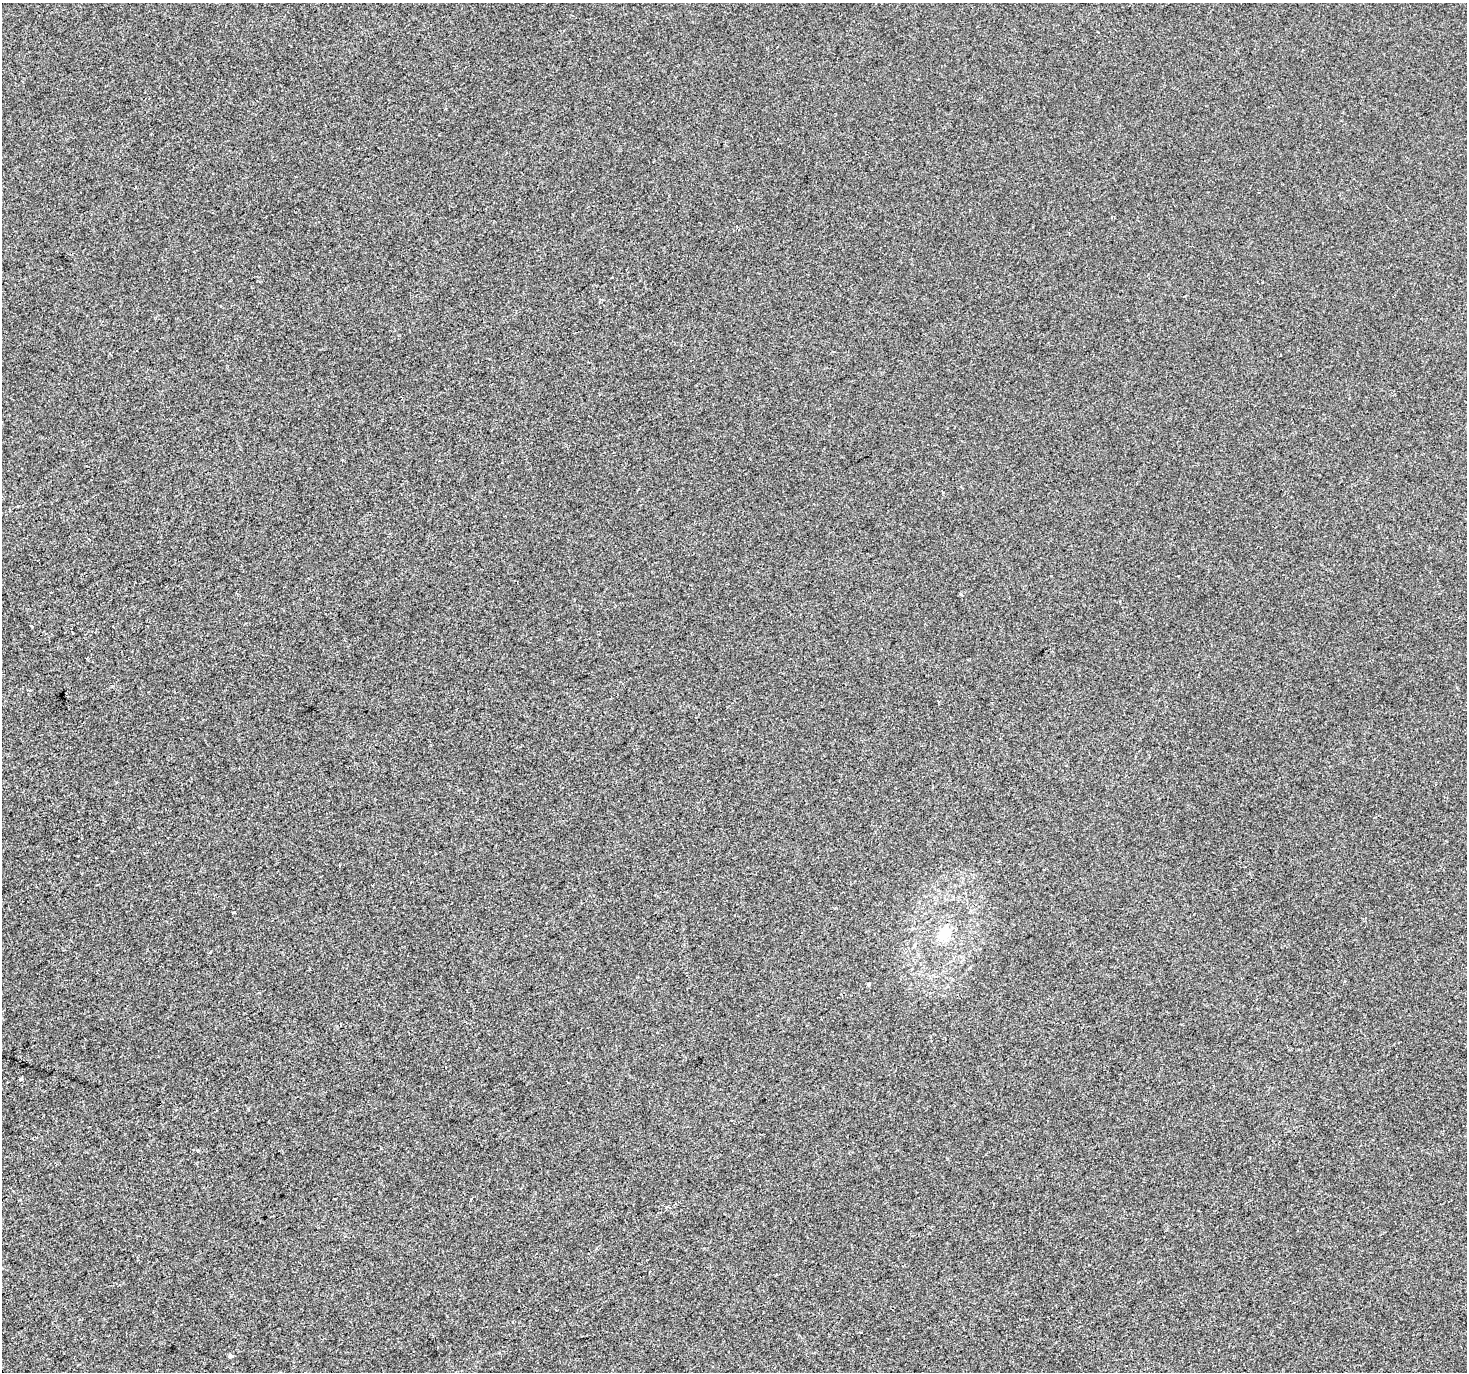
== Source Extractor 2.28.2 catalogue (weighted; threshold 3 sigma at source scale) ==
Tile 7 of 4 x 4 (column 3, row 2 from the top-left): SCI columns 2933-4397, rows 2913-4282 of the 5861 x 5764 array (HDU 1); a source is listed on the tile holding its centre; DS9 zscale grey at full resolution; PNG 1469 x 1374 px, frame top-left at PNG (2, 3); no overlay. Shown black and unused: <1% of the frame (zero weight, under 2 of 3 exposures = <1% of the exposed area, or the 3 px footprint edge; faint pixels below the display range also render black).
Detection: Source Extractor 2.28.2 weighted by HDU 2 'WHT'; one run over the whole footprint, this tile lists its part. Background -5.51e-04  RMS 0.0041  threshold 0.0185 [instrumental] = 3 sigma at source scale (4.5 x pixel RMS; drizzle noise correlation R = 1.50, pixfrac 1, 0.0396/0.0396 arcsec/px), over >= 5 px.
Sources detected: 7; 2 cosmic-ray / hot-pixel residue — not listed; the other 5 listed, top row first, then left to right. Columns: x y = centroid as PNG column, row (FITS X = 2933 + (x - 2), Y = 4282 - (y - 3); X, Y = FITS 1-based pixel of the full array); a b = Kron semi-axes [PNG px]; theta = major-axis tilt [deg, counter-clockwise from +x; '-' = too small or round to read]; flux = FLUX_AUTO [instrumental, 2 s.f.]
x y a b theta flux
234 912 3 2 - 0.59
944 933 19 13 60 7.3
869 984 3 3 - 1.2
471 1199 3 3 - 0.73
230 1356 3 3 - 4.6